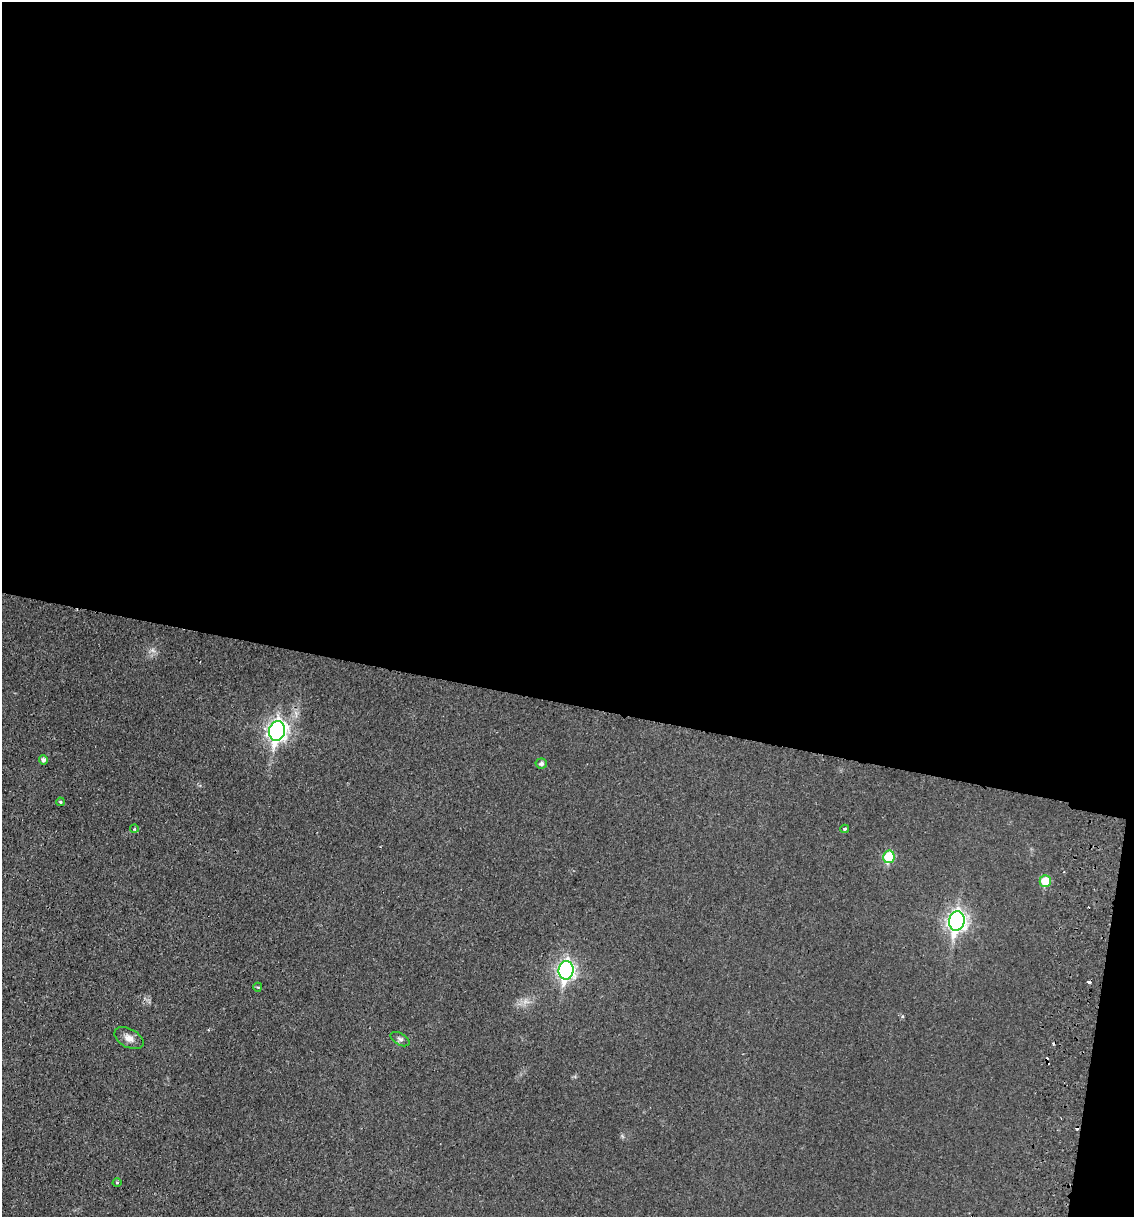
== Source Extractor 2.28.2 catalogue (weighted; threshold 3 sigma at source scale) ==
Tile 4 of 4 x 4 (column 4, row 1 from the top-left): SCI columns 3694-4825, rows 3659-4873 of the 5004 x 4890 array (HDU 1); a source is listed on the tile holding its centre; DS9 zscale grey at full resolution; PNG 1136 x 1219 px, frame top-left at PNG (2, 2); each listed source drawn as its Kron ellipse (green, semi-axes under 4 px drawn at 4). Shown black and unused: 59% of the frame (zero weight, under 2 of 3 exposures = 3% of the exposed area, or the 3 px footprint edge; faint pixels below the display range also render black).
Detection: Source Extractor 2.28.2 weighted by HDU 2 'WHT'; one run over the whole footprint, this tile lists its part. Background 0.0214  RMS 0.0047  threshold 0.0212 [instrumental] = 3 sigma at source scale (4.5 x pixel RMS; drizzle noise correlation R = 1.50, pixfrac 1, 0.05/0.05 arcsec/px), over >= 5 px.
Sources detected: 19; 5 cosmic-ray / hot-pixel residue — neither listed nor drawn; the other 14 listed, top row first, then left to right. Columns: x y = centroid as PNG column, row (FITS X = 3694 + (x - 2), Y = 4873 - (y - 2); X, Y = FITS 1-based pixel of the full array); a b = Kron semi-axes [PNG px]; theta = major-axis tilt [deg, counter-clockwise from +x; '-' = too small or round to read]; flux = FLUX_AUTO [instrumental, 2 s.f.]
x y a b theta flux
277 731 10 8 78 210
43 760 4 4 - 1.5
541 764 6 5 - 1.5
60 802 4 3 - 0.62
134 829 4 2 - 0.41
845 829 4 3 - 1
889 857 6 5 - 20
1045 881 6 5 - 10
957 921 10 8 81 190
566 970 9 7 82 160
258 987 4 4 - 0.58
129 1038 16 9 -28 3.4
400 1039 10 6 -30 1.3
117 1183 4 4 - 0.49